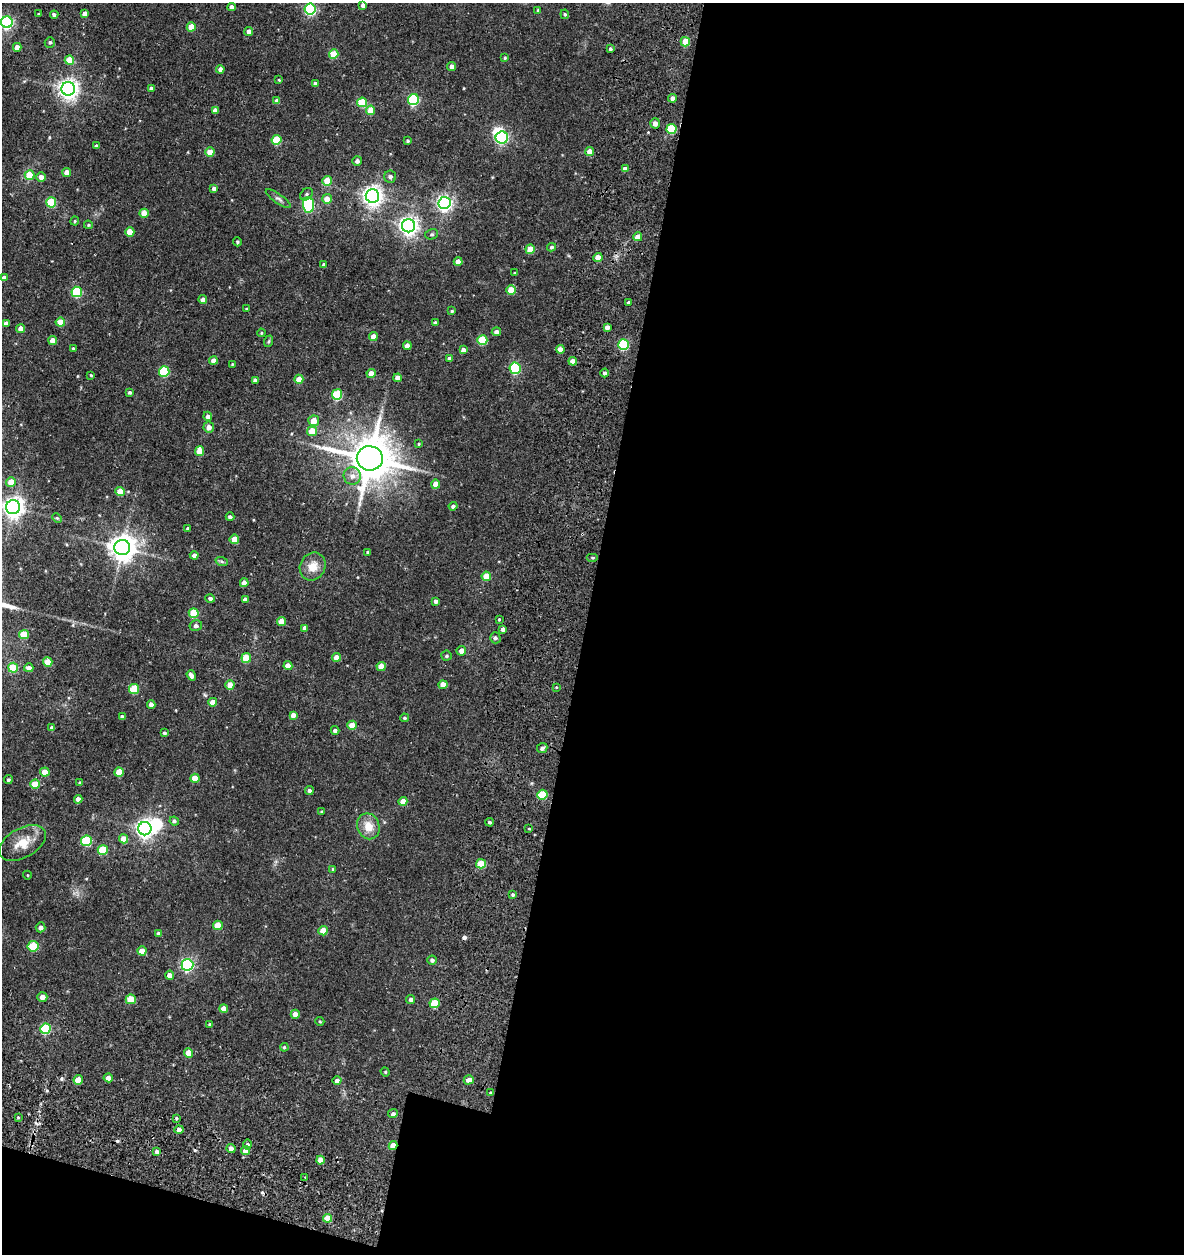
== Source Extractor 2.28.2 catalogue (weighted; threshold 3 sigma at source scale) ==
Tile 16 of 4 x 4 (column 4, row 4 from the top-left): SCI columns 3766-4947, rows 131-1382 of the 5387 x 5349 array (HDU 1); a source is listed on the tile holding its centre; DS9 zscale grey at full resolution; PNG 1186 x 1256 px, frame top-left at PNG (2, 3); each listed source drawn as its Kron ellipse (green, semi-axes under 4 px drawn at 4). Shown black and unused: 53% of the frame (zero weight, under 3 of 5 exposures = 11% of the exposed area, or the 3 px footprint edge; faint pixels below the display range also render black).
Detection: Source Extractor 2.28.2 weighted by HDU 2 'WHT'; one run over the whole footprint, this tile lists its part. Background 0.122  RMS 0.0079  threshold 0.0357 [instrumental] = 3 sigma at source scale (4.5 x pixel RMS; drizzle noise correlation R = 1.50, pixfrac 1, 0.05/0.05 arcsec/px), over >= 5 px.
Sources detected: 230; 2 inside a brighter object's white glare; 2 cosmic-ray / hot-pixel residue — neither listed nor drawn; the other 226 listed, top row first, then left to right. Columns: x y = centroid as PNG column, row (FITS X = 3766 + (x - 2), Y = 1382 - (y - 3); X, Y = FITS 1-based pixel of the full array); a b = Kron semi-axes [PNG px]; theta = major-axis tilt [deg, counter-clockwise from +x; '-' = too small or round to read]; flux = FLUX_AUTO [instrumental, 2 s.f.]
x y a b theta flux
363 5 4 4 - 3.3
232 7 4 4 - 3.6
310 9 5 5 - 89
538 10 4 4 - 0.72
38 14 3 2 - 0.61
85 14 4 4 - 5.5
565 14 5 3 - 0.93
54 15 4 3 - 2.1
7 22 6 5 - 140
191 27 4 4 - 13
249 31 4 4 - 3.6
50 42 5 5 - 1.4
685 42 4 4 - 17
17 47 4 4 - 5.3
610 49 4 3 - 1.4
334 54 5 4 - 19
505 58 4 3 - 0.72
69 60 4 4 - 13
451 66 4 4 - 3.6
220 69 4 4 - 3.1
279 80 4 3 - 0.62
315 83 3 3 - 1.2
151 88 4 3 - 2.3
68 89 7 6 - 410
672 98 4 4 - 3.1
413 99 6 5 - 79
277 101 4 4 - 4.4
362 102 5 5 - 26
215 110 4 4 - 3.1
371 110 5 4 - 13
655 123 5 5 - 4.1
671 129 5 5 - 35
502 138 6 6 - 95
276 140 5 5 - 26
408 141 3 3 - 1
96 146 4 3 - 1
210 152 4 4 - 9.1
590 152 4 4 - 9.5
357 161 5 4 - 2.2
625 169 4 4 - 4
67 172 4 4 - 6.1
30 175 5 4 - 18
41 177 5 4 - 4.4
390 177 6 6 - 2.3
327 181 5 4 - 13
214 188 4 4 - 2.6
306 194 7 5 42 1.7
372 196 7 6 - 390
278 199 15 4 -34 2.3
327 199 5 5 - 7.7
51 202 5 5 - 31
445 203 6 6 - 220
308 205 8 5 -85 82
144 213 4 4 - 13
75 221 4 4 - 0.87
88 225 4 3 - 0.86
409 226 6 6 - 350
130 232 5 4 - 10
432 234 6 5 - 1.3
638 237 4 4 - 7.9
237 242 4 4 - 0.85
551 247 4 4 - 1.3
530 249 5 4 - 14
598 257 4 4 - 9.5
458 261 4 4 - 6.1
324 265 4 4 - 2.3
515 273 3 3 - 0.68
4 278 4 4 - 4.5
511 290 5 4 - 15
77 292 5 5 - 51
203 300 4 4 - 4.1
629 302 3 3 - 1
246 309 4 3 - 0.64
452 311 4 4 - 0.9
60 322 4 4 - 13
6 323 4 4 - 3
435 323 4 3 - 1.6
607 327 4 4 - 3.2
21 329 4 4 - 4.7
496 332 4 4 - 3.2
261 333 4 4 - 0.67
373 336 4 4 - 5.6
53 340 4 4 - 7.1
482 340 5 5 - 30
269 341 6 4 71 1.1
623 345 5 5 - 57
407 346 4 4 - 5.1
73 348 3 3 - 0.72
560 349 4 4 - 6.7
463 350 4 4 - 3.6
449 358 4 4 - 1.8
213 361 4 4 - 4
573 361 4 4 - 6.6
232 364 3 2 - 0.57
515 368 6 5 - 57
164 371 5 5 - 47
371 373 4 4 - 7.1
605 373 4 4 - 1.6
91 375 4 3 - 0.57
398 378 4 4 - 5.6
299 379 4 4 - 8.4
255 380 4 4 - 3
130 392 4 4 - 1.2
337 394 5 5 - 40
208 416 4 4 - 2.4
314 421 5 5 - 8.6
209 427 5 5 - 4
312 431 5 5 - 14
419 444 4 3 - 0.77
200 451 5 4 - 13
370 458 13 12 - 2700
352 476 9 8 - 4.7
11 482 5 5 - 9.6
436 484 4 4 - 9.9
120 491 5 4 - 13
453 506 4 4 - 2.1
13 507 7 7 - 440
230 517 4 4 - 1.7
57 518 5 3 - 0.78
188 528 4 4 - 1.6
234 539 5 4 - 11
122 548 8 7 - 790
368 552 4 3 - 0.99
194 555 4 4 - 3.1
593 557 6 3 0 1
222 562 6 4 -20 1.2
313 566 14 12 59 9.8
486 576 5 4 - 13
244 583 4 4 - 6.1
210 598 5 4 - 2
245 600 4 4 - 3.5
435 601 4 3 - 1.9
194 613 5 5 - 23
499 619 3 3 - 0.69
281 622 4 4 - 11
196 626 6 5 - 2
305 628 4 4 - 3.1
503 629 4 4 - 2.5
24 635 5 4 - 20
495 638 5 5 - 1.8
461 651 5 4 - 4.4
447 656 5 5 - 1.3
337 657 4 4 - 7.2
246 658 5 5 - 19
48 662 5 4 - 14
288 666 4 4 - 6.4
381 666 4 4 - 9.1
13 668 5 5 - 25
29 668 5 4 - 3.8
191 675 5 4 - 3.3
230 685 4 4 - 9.3
443 685 4 4 - 6.6
556 687 4 3 - 0.67
134 689 5 5 - 28
213 702 4 4 - 7
151 704 4 4 - 4.3
293 715 4 4 - 3.9
122 717 4 3 - 1.6
404 718 4 3 - 0.98
352 725 5 4 - 10
52 728 4 4 - 2.6
335 730 4 4 - 1.7
164 733 3 3 - 1.2
542 748 5 5 - 2.6
45 772 4 4 - 10
119 772 5 4 - 14
195 778 4 4 - 11
8 780 4 4 - 1.1
80 783 3 3 - 1
35 784 5 4 - 15
309 790 4 4 - 1.7
542 795 5 5 - 29
78 799 4 4 - 3.9
403 801 4 4 - 7.8
322 812 3 2 - 0.77
174 821 5 4 - 1.6
490 822 4 3 - 1.2
368 826 13 11 -69 10
145 829 6 6 - 340
529 829 4 2 - 0.55
123 839 4 4 - 8.5
86 841 5 5 - 49
22 843 26 14 29 14
103 850 5 5 - 30
481 864 5 4 - 20
333 869 4 3 - 0.82
27 875 4 3 - 0.57
513 895 4 4 - 1.1
218 925 5 4 - 14
41 927 5 5 - 2.7
323 931 4 4 - 11
159 934 4 4 - 2.9
33 946 5 5 - 24
142 951 4 4 - 7.8
432 960 4 4 - 1.8
187 965 6 5 - 120
169 975 4 4 - 4.4
42 997 5 4 - 4.7
131 999 5 5 - 16
411 999 4 4 - 1.9
435 1003 5 5 - 27
224 1008 4 4 - 5.3
295 1014 4 4 - 4.9
320 1021 4 4 - 0.81
210 1024 4 3 - 1.2
45 1029 5 5 - 46
284 1047 4 4 - 0.74
189 1053 4 4 - 12
385 1072 5 4 - 0.83
108 1078 5 4 - 4.3
78 1080 4 4 - 11
469 1080 5 4 - 5.4
337 1081 4 4 - 2.6
491 1093 4 3 - 1.3
393 1113 5 4 - 1.9
18 1117 4 2 - 0.68
176 1118 4 3 - 1
179 1129 4 4 - 3
247 1145 5 4 - 2.1
393 1146 4 4 - 9.3
231 1148 5 4 - 4.5
246 1150 4 4 - 8
157 1151 4 4 - 2.3
320 1160 4 4 - 7.2
305 1177 2 2 - 0.85
328 1218 4 4 - 11
Overlapping masked pixels (flux is a lower limit): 2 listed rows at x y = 491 1093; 393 1146
Isophote crosses this tile's border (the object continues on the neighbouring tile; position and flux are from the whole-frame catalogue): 2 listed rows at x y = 7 22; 13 507